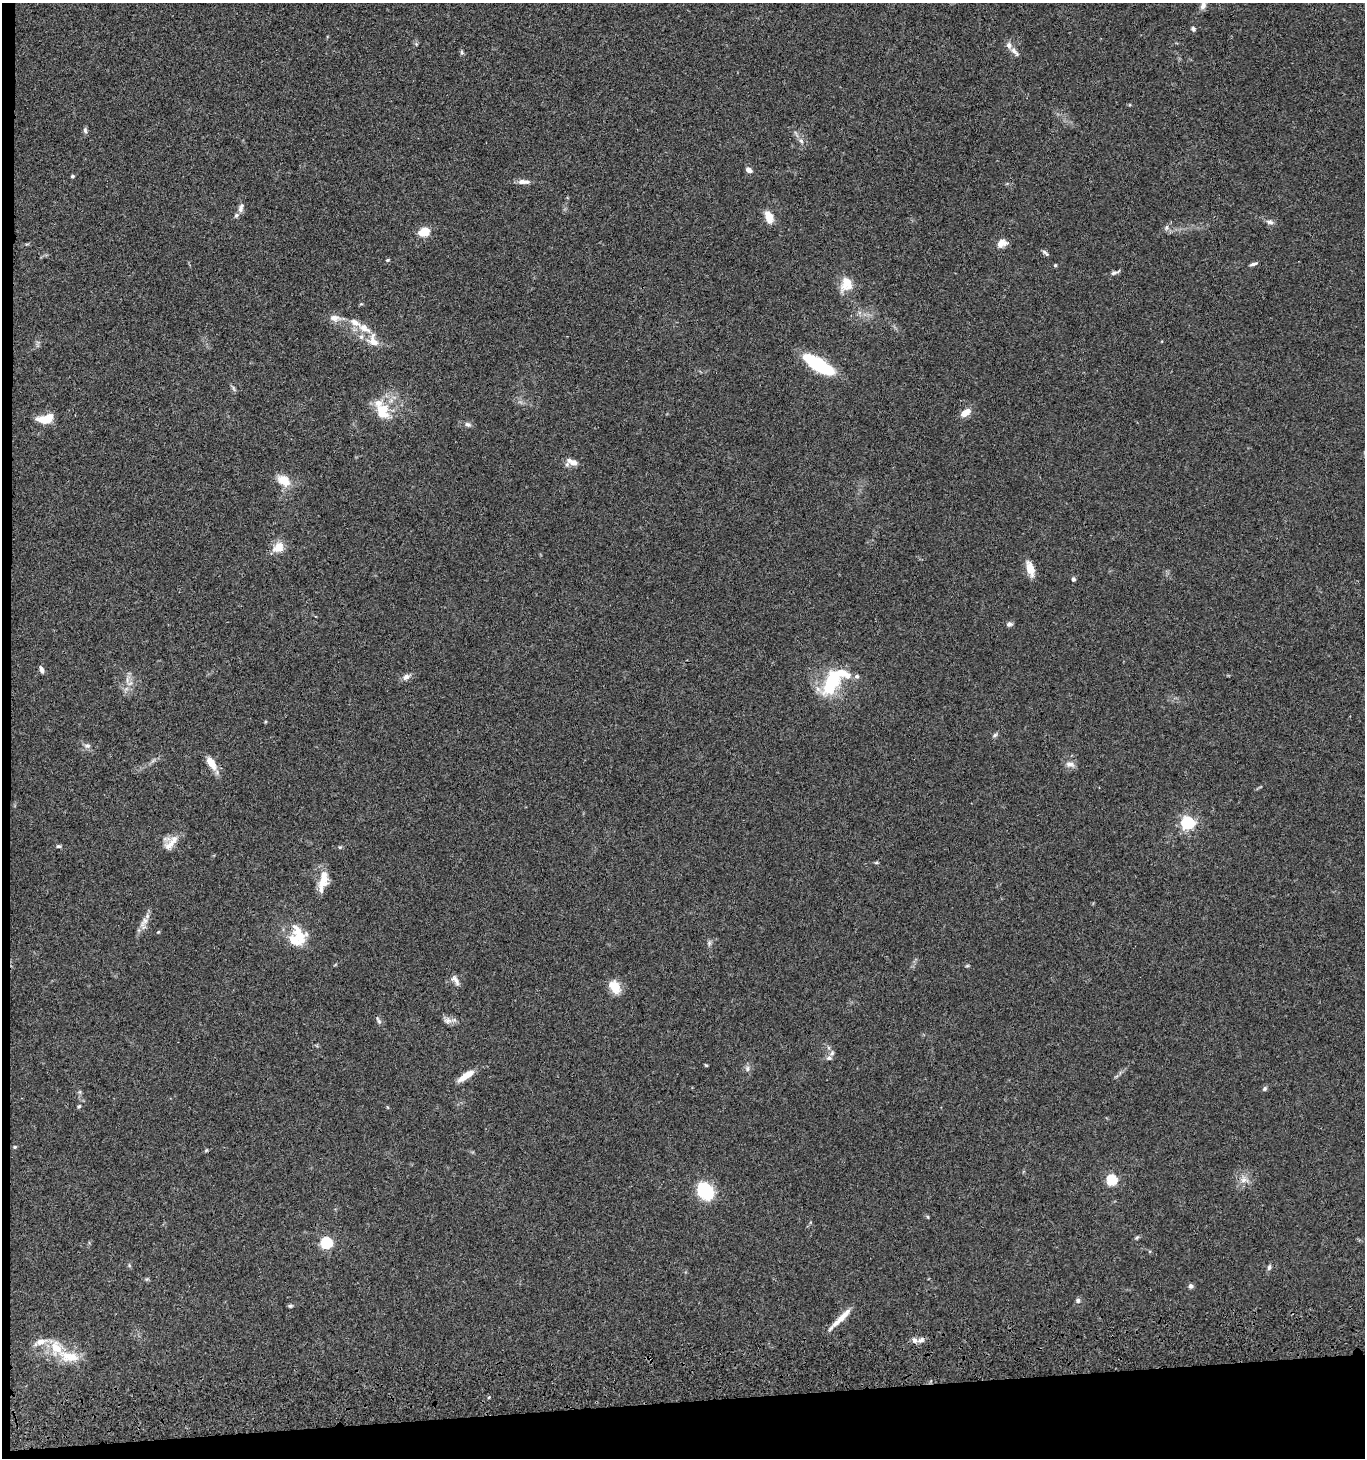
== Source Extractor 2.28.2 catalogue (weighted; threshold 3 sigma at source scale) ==
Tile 7 of 3 x 3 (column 1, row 3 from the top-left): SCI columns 198-1560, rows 117-1572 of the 4423 x 4599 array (HDU 1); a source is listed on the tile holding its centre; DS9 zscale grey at full resolution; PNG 1367 x 1460 px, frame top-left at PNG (2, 3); no overlay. Shown black and unused: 5% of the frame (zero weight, under 3 of 4 exposures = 6% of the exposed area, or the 3 px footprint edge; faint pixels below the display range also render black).
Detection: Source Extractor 2.28.2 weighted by HDU 2 'WHT'; one run over the whole footprint, this tile lists its part. Background 0.0849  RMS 0.0062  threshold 0.0277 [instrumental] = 3 sigma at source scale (4.5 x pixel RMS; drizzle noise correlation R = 1.50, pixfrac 1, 0.05/0.05 arcsec/px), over >= 5 px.
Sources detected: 96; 1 inside a brighter object's white glare — not listed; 11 inside a brighter listed object's ellipse — not listed separately; the other 84 listed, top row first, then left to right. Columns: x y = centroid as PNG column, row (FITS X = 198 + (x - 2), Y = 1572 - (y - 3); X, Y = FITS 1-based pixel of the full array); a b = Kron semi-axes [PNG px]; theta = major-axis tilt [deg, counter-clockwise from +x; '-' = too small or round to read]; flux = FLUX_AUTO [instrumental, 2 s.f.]
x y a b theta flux
1203 5 12 7 73 3.5
1193 29 6 5 - 1.2
1014 51 15 6 -49 2.9
462 52 6 5 - 0.99
85 130 8 5 -79 1.4
801 141 7 5 -67 1.8
749 170 8 5 -25 2.5
72 176 4 4 - 1.1
523 182 16 6 0 3.7
241 208 13 7 71 2.7
769 217 12 7 -69 8.6
1270 222 10 7 -28 2.3
1166 228 8 4 60 1.3
424 232 10 8 19 12
1002 243 14 10 24 4.6
1045 253 10 4 -41 1.4
388 260 5 4 - 0.74
1253 264 11 4 15 1.5
1055 265 4 4 - 0.74
1115 272 13 5 20 1.8
846 284 19 14 65 9.9
335 318 15 9 -7 4.8
355 322 15 8 -26 5.2
373 341 20 14 -64 8.2
819 365 26 9 -31 58
233 388 8 3 -71 1.1
383 410 20 16 -76 17
965 413 14 8 35 5.2
46 419 18 9 11 12
468 424 9 6 -18 1.8
574 463 10 7 -9 3.6
284 480 15 11 -34 9.9
278 547 15 12 38 8
1030 568 20 8 -73 6.9
1073 579 5 4 - 1.8
1009 624 8 5 5 1.7
41 670 8 5 -72 2
406 677 10 7 26 3
834 680 38 18 49 41
130 683 10 5 21 2.5
995 735 8 5 37 1.2
87 746 9 5 -5 1.8
211 763 19 9 -58 7.4
1070 764 14 8 -8 3.1
1188 822 6 5 - 120
170 842 21 14 46 7.8
58 846 6 4 -2 1
876 863 7 3 -7 0.73
323 879 22 10 82 11
144 922 20 8 60 4.9
158 932 4 4 - 0.63
299 937 30 16 -64 17
709 943 7 6 - 1.5
967 966 5 3 - 0.65
455 980 15 7 -56 3.1
615 987 18 11 -55 9.1
378 1021 11 4 -64 1.5
448 1021 11 10 - 3.2
829 1048 6 4 -71 1.1
829 1058 8 6 8 1.8
706 1065 4 3 - 0.62
748 1068 8 5 84 1.7
466 1076 18 6 33 9.4
1265 1089 7 6 - 1.2
79 1106 4 4 - 0.91
15 1147 5 4 - 0.78
206 1150 5 4 - 0.71
1111 1180 5 5 - 56
1243 1180 10 8 87 4.2
705 1191 15 12 -52 40
928 1217 5 3 - 0.62
1137 1237 7 4 44 0.98
326 1242 5 5 - 72
129 1265 6 4 -72 0.78
1269 1267 8 5 81 1.6
147 1279 6 4 42 0.81
1191 1286 6 6 - 1.5
1078 1300 6 6 - 1.6
290 1306 6 4 21 1.1
841 1318 33 6 44 7.9
915 1340 8 7 - 2.4
41 1342 20 8 20 5.9
69 1356 32 15 -13 16
489 1397 4 3 - 0.56
Isophote crosses this tile's border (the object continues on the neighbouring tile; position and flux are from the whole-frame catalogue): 1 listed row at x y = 1203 5